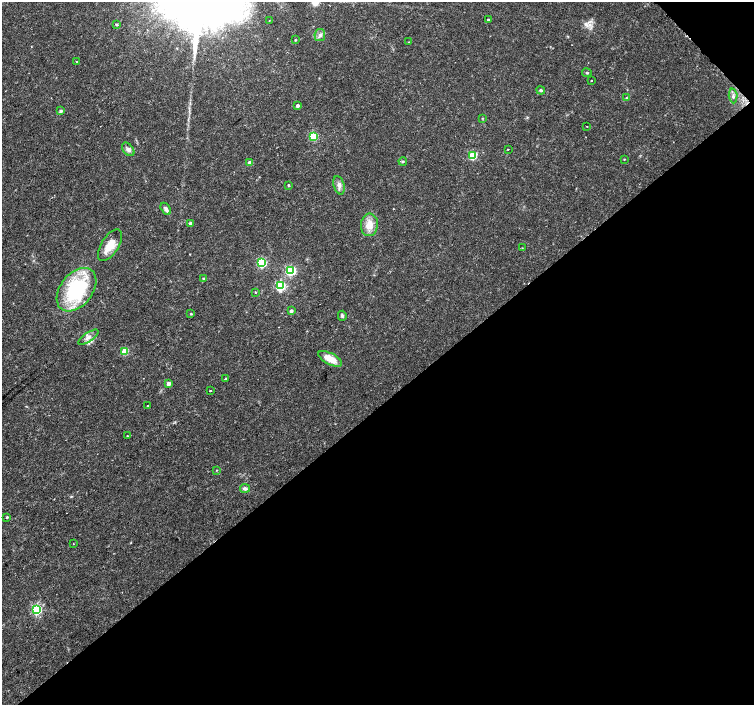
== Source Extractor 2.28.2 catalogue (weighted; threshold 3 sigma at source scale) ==
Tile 12 of 4 x 4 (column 4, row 3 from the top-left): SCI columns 4518-6020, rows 1622-3027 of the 6023 x 5990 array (HDU 1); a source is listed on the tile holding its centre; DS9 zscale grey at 2 x 2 block average (1 PNG px = mean of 2 x 2 image px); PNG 756 x 707 px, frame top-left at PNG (2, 2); each listed source drawn as its Kron ellipse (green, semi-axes under 4 px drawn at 4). Shown black and unused: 43% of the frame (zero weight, under 3 of 4 exposures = <1% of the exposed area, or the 3 px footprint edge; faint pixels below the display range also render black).
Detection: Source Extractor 2.28.2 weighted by HDU 2 'WHT'; one run over the whole footprint, this tile lists its part. Background 0.0191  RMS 0.0019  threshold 0.00846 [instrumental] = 3 sigma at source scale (4.5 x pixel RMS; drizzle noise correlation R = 1.50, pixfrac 1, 0.0396/0.0396 arcsec/px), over >= 5 px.
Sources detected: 53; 1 cosmic-ray / hot-pixel residue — neither listed nor drawn; the other 52 listed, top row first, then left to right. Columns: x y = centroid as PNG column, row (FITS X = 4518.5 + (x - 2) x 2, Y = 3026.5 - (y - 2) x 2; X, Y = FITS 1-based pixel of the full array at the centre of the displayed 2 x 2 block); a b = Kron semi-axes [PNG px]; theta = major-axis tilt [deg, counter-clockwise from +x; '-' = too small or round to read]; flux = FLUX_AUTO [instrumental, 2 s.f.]
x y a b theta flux
269 20 2 2 - 0.18
488 20 2 2 - 0.58
116 25 3 2 - 0.6
320 35 6 5 - 1.5
295 40 2 2 - 0.42
409 42 2 2 - 0.23
76 62 2 2 - 0.5
587 73 5 2 - 0.44
592 80 2 2 - 0.37
541 90 4 3 - 0.68
733 96 7 4 -85 1.4
626 98 3 2 - 0.34
297 106 3 3 - 1.6
61 111 3 3 - 1.1
482 118 3 3 - 0.29
587 126 2 2 - 0.15
313 136 3 3 - 27
128 149 7 5 -50 1.7
508 149 2 2 - 0.9
472 155 3 3 - 26
624 159 3 2 - 0.3
403 161 4 3 - 0.54
250 163 3 3 - 4.9
288 185 2 2 - 0.48
339 185 9 5 -74 2.1
166 209 7 4 -60 1.6
190 223 3 2 - 0.9
369 225 11 8 86 5.9
110 245 18 8 58 6.5
522 248 3 3 - 0.29
262 263 3 3 - 38
291 271 4 4 - 46
203 279 3 3 - 0.43
280 286 4 3 - 46
76 290 24 16 51 39
255 292 3 2 - 0.32
291 311 3 3 - 1.1
191 314 3 3 - 0.5
342 316 5 4 - 0.83
88 337 12 4 34 2.2
125 351 3 3 - 14
330 359 13 5 -27 7
226 378 2 2 - 1.5
168 383 3 3 - 2.3
210 390 2 2 - 3.5
147 405 2 2 - 1
127 436 2 2 - 0.25
217 470 3 2 - 0.27
245 488 5 4 - 1.3
7 517 2 2 - 0.54
73 544 2 2 - 0.18
37 609 4 3 - 48
Diffuse or blended objects may show on this block-average render without a row.